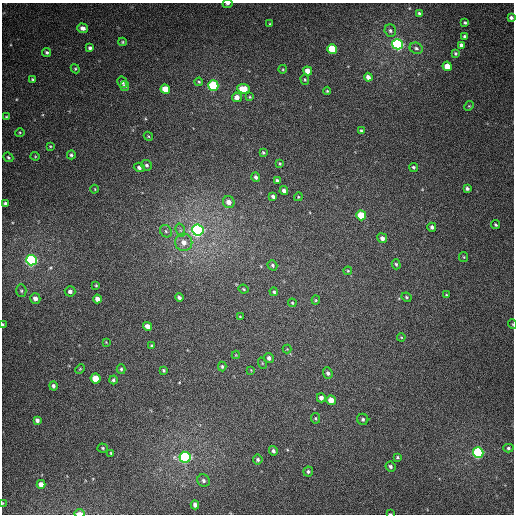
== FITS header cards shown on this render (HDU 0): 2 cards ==
NAXIS1  =                  512
NAXIS2  =                  512

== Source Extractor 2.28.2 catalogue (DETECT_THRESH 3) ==
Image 512 x 512 px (HDU 0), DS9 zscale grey, 1 PNG px = 1 image px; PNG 516 x 516 px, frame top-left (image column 1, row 512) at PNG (2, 3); each listed source drawn as its Kron ellipse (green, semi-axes under 4 px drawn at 4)
Background 366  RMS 8.8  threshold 26.3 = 3 sigma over >= 5 px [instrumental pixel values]
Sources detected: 121; all 121 listed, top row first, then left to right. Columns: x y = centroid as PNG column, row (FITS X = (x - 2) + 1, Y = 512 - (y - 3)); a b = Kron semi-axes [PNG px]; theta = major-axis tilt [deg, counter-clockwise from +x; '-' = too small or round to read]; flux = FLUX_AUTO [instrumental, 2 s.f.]
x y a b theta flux
227 4 5 3 - 1300
419 13 3 3 - 870
511 18 4 3 - 1700
465 23 3 3 - 860
270 24 4 3 - 530
83 28 5 4 - 2600
390 31 6 5 - 1300
465 36 4 3 - 1100
122 42 4 4 - 570
397 44 5 5 - 140000
461 45 4 3 - 1900
90 48 3 3 - 1400
416 48 7 5 -24 1400
332 49 5 4 - 22000
47 52 4 3 - 1200
455 53 4 3 - 870
447 66 5 4 - 8800
75 69 5 4 - 720
283 69 4 3 - 510
308 71 5 4 - 5900
368 77 4 4 - 3000
33 79 3 3 - 730
305 79 5 4 - 690
122 82 6 4 -63 1400
199 82 4 4 - 710
125 86 5 4 - 1500
213 86 5 5 - 49000
165 89 5 4 - 12000
243 89 6 5 - 14000
327 91 4 4 - 630
237 97 5 5 - 3800
250 97 4 3 - 630
469 106 5 4 - 650
6 117 4 3 - 540
361 131 4 3 - 820
20 132 5 3 - 560
148 136 5 3 - 650
50 146 4 3 - 570
263 152 4 3 - 810
71 155 4 4 - 1000
35 156 4 4 - 550
8 157 5 4 - 1100
280 164 3 3 - 730
147 165 5 5 - 1400
139 167 5 4 - 1600
413 167 5 4 - 890
256 177 5 4 - 1500
277 180 4 3 - 1200
467 188 4 3 - 1400
95 189 4 3 - 410
284 191 4 4 - 2100
273 196 4 3 - 1300
298 197 4 3 - 570
229 202 6 5 - 4100
6 204 3 3 - 1600
361 215 5 5 - 18000
496 225 4 3 - 870
432 227 4 4 - 1500
180 230 7 4 -72 1500
198 230 6 5 - 210000
166 231 6 5 - 1500
382 238 5 4 - 2600
184 242 8 8 - 4800
464 257 5 4 - 620
31 260 5 5 - 140000
396 264 5 4 - 890
272 265 5 4 - 1200
348 271 4 4 - 540
96 285 4 3 - 640
244 289 5 3 - 700
21 291 6 5 - 950
70 291 5 5 - 2200
274 292 4 4 - 910
446 295 3 3 - 600
406 297 5 3 - 790
35 298 5 5 - 2900
179 298 4 3 - 1400
97 299 4 4 - 2900
316 300 4 4 - 640
292 303 4 3 - 550
240 317 4 3 - 560
512 324 5 3 - 460
3 325 4 2 - 1600
148 326 5 4 - 4300
401 337 4 3 - 530
106 342 3 2 - 380
151 346 3 3 - 810
287 349 4 4 - 450
236 355 4 4 - 520
269 358 5 4 - 1900
262 363 6 3 -72 550
222 366 5 3 - 910
80 369 5 3 - 580
121 369 5 4 - 910
163 370 3 3 - 760
251 370 4 4 - 490
328 373 6 4 -68 1400
96 378 5 5 - 13000
113 380 4 4 - 1200
53 386 5 4 - 1400
321 398 4 4 - 2400
331 400 5 4 - 6600
315 418 5 4 - 750
363 419 6 5 - 1200
37 420 4 4 - 1900
103 448 5 4 - 750
508 448 5 4 - 1000
273 451 5 4 - 1400
111 453 3 2 - 560
478 453 5 5 - 98000
185 457 5 5 - 140000
397 457 4 3 - 800
258 460 5 5 - 1100
390 467 5 4 - 1300
308 471 5 5 - 1100
203 481 6 6 - 1500
41 484 4 4 - 5000
3 503 4 2 - 380
195 505 4 4 - 2500
79 513 5 2 - 5200
390 514 3 2 - 470
At the frame edge (FLAGS 8, measured only in part): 7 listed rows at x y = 227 4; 511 18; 512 324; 3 325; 3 503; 79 513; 390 514